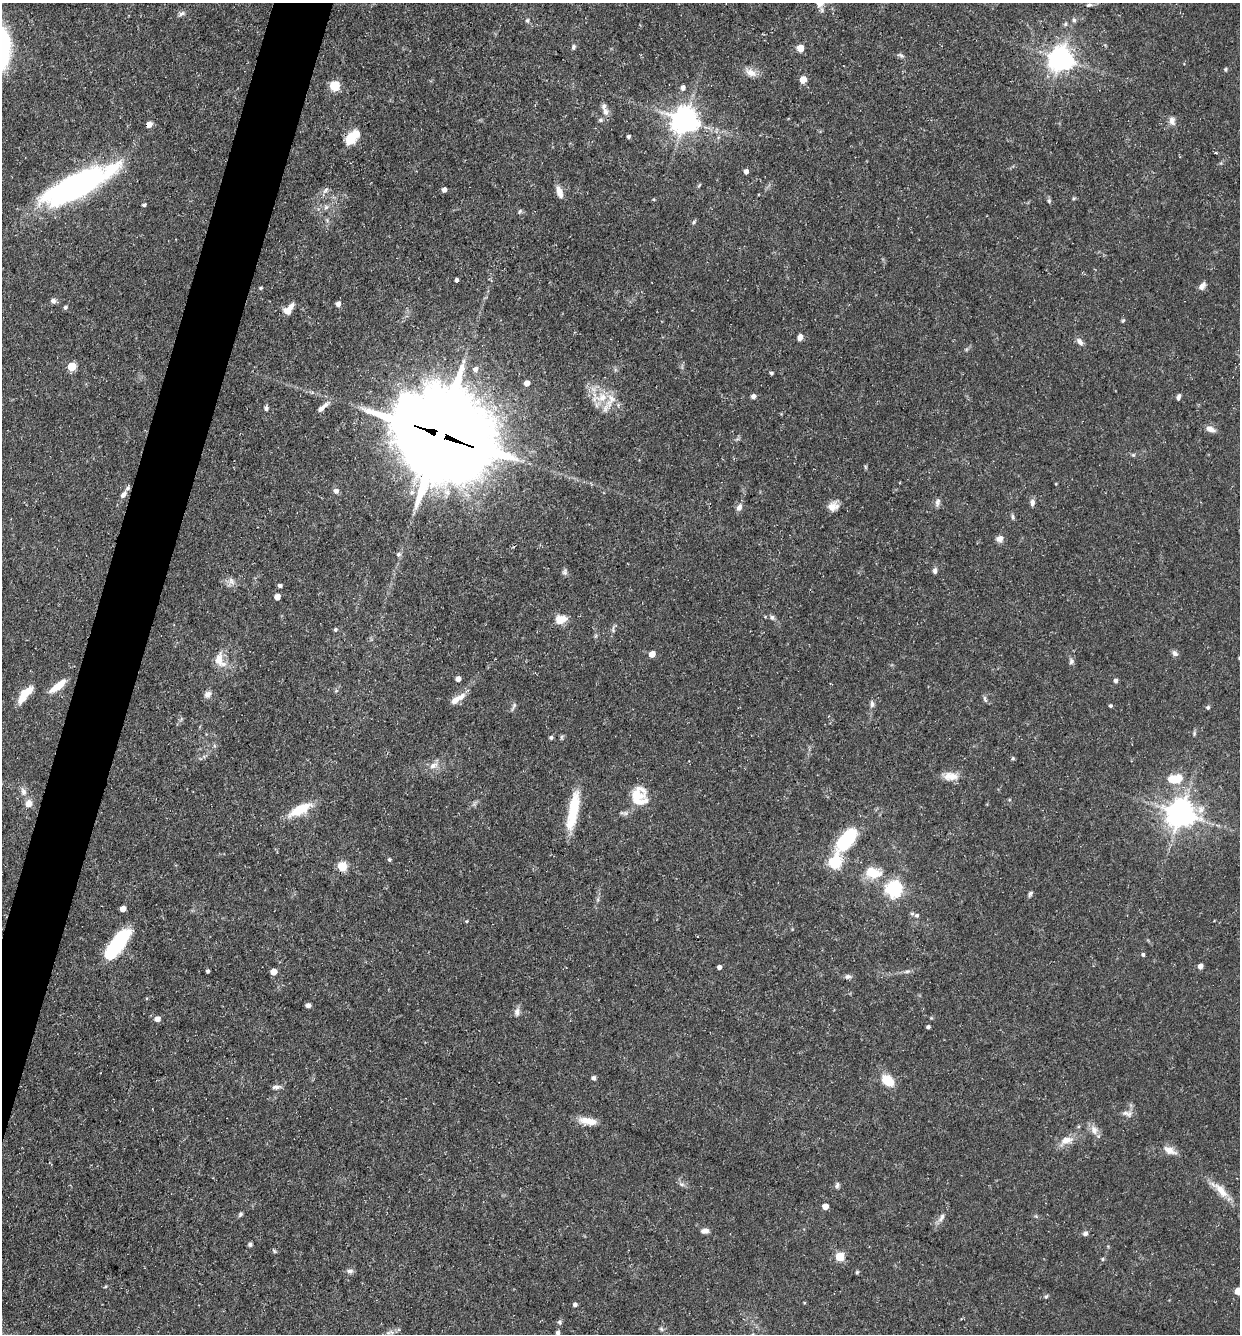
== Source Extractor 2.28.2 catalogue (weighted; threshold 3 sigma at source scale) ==
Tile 7 of 4 x 4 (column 3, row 2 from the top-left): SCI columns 2736-3973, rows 2663-3994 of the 5340 x 5325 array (HDU 1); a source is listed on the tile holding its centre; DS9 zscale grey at full resolution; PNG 1242 x 1336 px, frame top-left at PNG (2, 3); no overlay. Shown black and unused: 4% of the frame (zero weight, under 3 of 5 exposures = <1% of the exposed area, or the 3 px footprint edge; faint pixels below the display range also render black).
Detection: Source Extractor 2.28.2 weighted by HDU 2 'WHT'; one run over the whole footprint, this tile lists its part. Background 0.0954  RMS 0.0044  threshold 0.0199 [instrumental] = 3 sigma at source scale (4.5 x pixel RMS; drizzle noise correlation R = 1.50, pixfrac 1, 0.05/0.05 arcsec/px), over >= 5 px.
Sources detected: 161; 2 inside a brighter object's white glare — not listed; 6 inside a brighter listed object's ellipse — not listed separately; the other 153 listed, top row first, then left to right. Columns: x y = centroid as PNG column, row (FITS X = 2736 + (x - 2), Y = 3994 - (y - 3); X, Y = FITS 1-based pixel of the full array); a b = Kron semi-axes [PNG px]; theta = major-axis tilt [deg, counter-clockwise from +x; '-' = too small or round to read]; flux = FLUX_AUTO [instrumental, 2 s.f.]
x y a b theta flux
820 3 12 11 - 5.2
1089 5 8 5 16 1.1
181 14 8 5 37 1.3
527 20 6 4 68 0.66
1074 20 6 6 - 1
1065 24 6 5 - 0.78
573 47 6 5 - 1
800 48 5 5 - 10
901 55 10 5 -27 1.1
1061 59 8 7 - 470
1226 69 5 4 - 0.68
751 73 16 9 -26 3.9
803 80 5 5 - 8.5
334 86 5 5 - 34
683 87 6 5 - 1.8
605 112 10 8 -75 2.4
600 120 7 5 -20 0.86
685 120 8 8 - 590
1172 121 12 8 -77 2.4
149 124 5 4 - 5
628 136 4 3 - 1
350 138 13 10 73 9.4
1216 153 3 2 - 0.56
746 171 5 5 - 1.9
71 188 60 22 31 120
325 190 10 6 47 1.5
444 190 4 4 - 2.4
559 192 15 6 -71 3.7
1074 198 6 4 19 0.53
1049 201 6 5 - 0.81
144 205 4 3 - 0.96
326 207 8 4 45 1.1
520 211 7 4 59 0.67
694 222 7 4 55 0.71
456 280 4 4 - 1.5
1202 286 11 6 53 2.1
261 288 5 3 - 0.55
53 301 7 6 - 1.4
338 304 5 5 - 2.3
65 307 5 5 - 1
291 307 12 7 47 2.8
1123 320 6 4 61 0.6
800 337 6 5 - 2.7
1080 341 11 6 -52 2
72 367 5 5 - 18
475 369 7 6 - 2.1
771 373 4 4 - 0.86
527 383 5 4 - 3.9
753 396 5 5 - 1.9
1179 397 7 4 71 1.1
602 398 18 12 13 8.5
322 407 17 6 42 2.9
266 408 5 5 - 1.3
1211 429 13 7 -21 2.7
440 434 34 29 -32 7200
1133 455 5 5 - 0.65
865 467 6 4 -88 0.54
336 491 7 6 - 1.6
123 495 10 6 60 2
937 502 12 6 76 1.6
1032 502 9 6 84 1.6
739 507 10 7 62 2.1
832 507 13 12 - 3.7
1013 517 8 4 -77 0.91
999 539 8 8 - 2.5
398 554 6 6 - 1
935 571 8 5 -85 1.2
565 572 8 7 - 1.2
231 581 12 8 -59 2.4
280 585 4 4 - 1.1
277 597 5 4 - 5.6
772 617 7 6 - 1.2
561 619 13 10 6 5.9
613 629 11 4 -84 1.1
335 630 5 4 - 0.81
1175 653 9 7 -55 1.5
652 654 5 4 - 5.6
219 660 21 12 -64 6.8
1071 661 8 7 - 1.2
458 679 4 4 - 2.8
1116 680 5 5 - 1.2
58 686 21 7 37 7.7
207 694 11 8 49 2
24 695 21 7 51 9.9
985 699 11 4 -71 0.93
455 700 16 8 41 3.7
872 704 9 6 -85 1.4
514 706 12 4 64 1
1110 706 4 4 - 0.78
1208 707 5 5 - 0.87
1194 734 6 4 81 0.69
551 737 5 4 - 0.85
1013 758 5 4 - 0.65
433 765 13 8 24 3.2
951 776 19 10 -1 5.2
1174 779 19 11 9 11
23 792 11 7 -73 2.3
639 796 25 20 -79 12
29 804 11 9 73 3.1
300 809 29 11 27 12
573 811 43 10 79 19
1181 813 8 8 - 670
847 839 21 11 51 37
389 859 5 5 - 0.7
834 862 7 6 - 54
342 866 5 5 - 25
873 873 22 14 -19 11
894 889 6 6 - 150
1030 893 9 4 53 0.95
123 909 5 4 - 3.9
917 915 7 6 - 1.1
467 921 4 3 - 0.46
117 944 36 12 52 31
1143 955 4 4 - 0.96
1200 966 5 4 - 2.8
719 967 4 4 - 1.6
208 971 4 3 - 0.97
907 971 8 5 18 1.1
274 972 5 5 - 5.5
848 976 8 6 7 1.3
308 1005 5 4 - 1.4
517 1012 11 6 83 2
157 1019 5 5 - 3.4
928 1027 4 3 - 0.94
593 1078 6 5 - 1
888 1080 12 8 -41 12
276 1087 11 5 4 1.6
1125 1113 12 6 3 2.1
588 1121 23 8 -10 5.7
1094 1130 14 9 -67 3.3
1066 1140 18 9 15 5.1
1169 1150 18 9 -26 4
681 1184 9 5 -26 1.3
837 1185 9 5 78 1
1221 1190 26 10 -47 7.1
825 1206 5 5 - 4.6
240 1214 6 5 - 0.88
941 1218 14 6 57 2.2
705 1231 10 6 -1 2
1085 1233 6 6 - 1.3
250 1244 5 5 - 0.99
274 1251 7 4 -46 0.61
840 1257 5 5 - 18
1102 1259 5 4 - 0.58
350 1271 9 5 7 1.4
857 1272 5 4 - 0.61
105 1287 5 3 - 0.5
1238 1291 5 5 - 10
1046 1296 6 4 42 0.66
575 1304 4 4 - 1.4
559 1322 5 5 - 0.87
661 1329 7 5 -46 0.84
558 1333 5 4 - 0.93
Overlapping masked pixels (flux is a lower limit): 2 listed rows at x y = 149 124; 440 434
Isophote crosses this tile's border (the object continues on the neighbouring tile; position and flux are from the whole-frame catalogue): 2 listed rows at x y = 820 3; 1238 1291